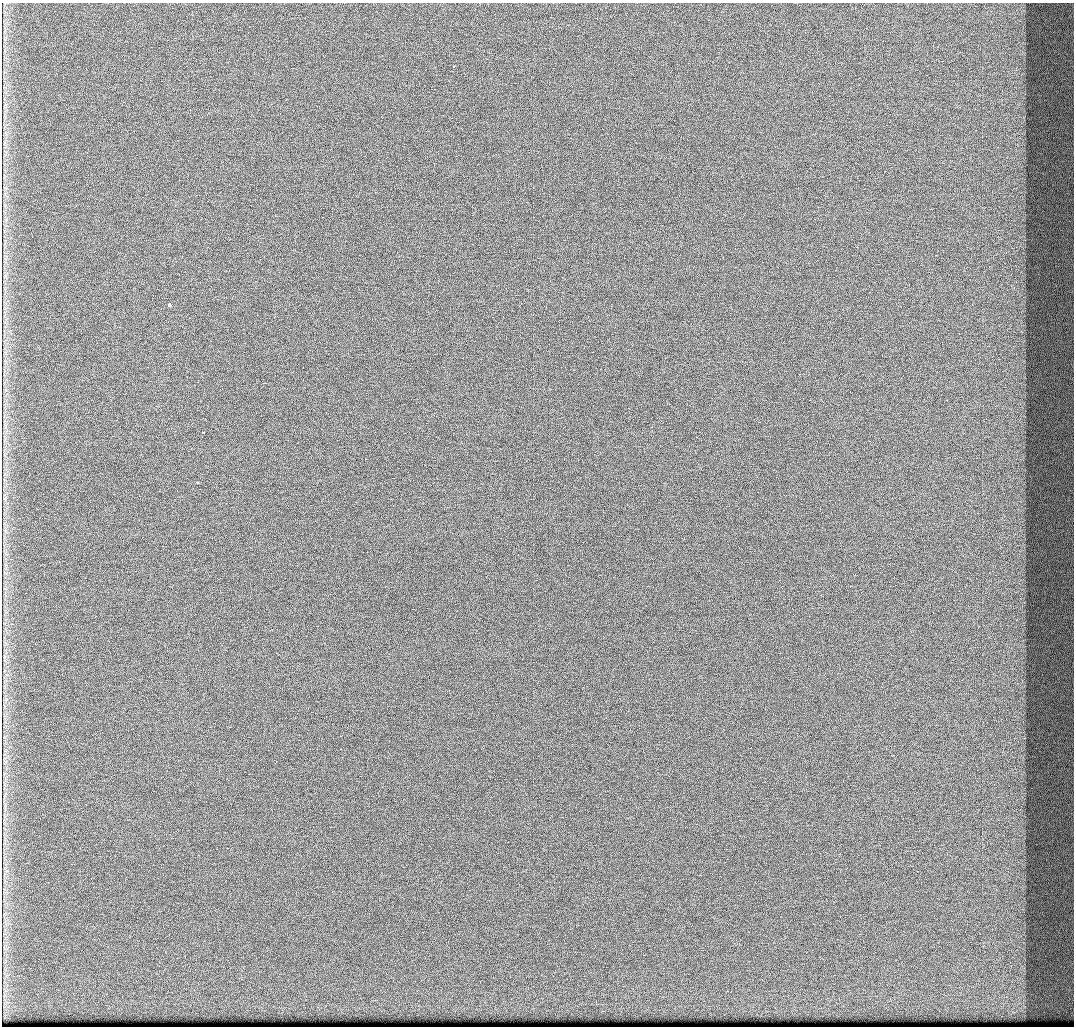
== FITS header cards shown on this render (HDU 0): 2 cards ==
NAXIS1  =                 1072 / Axis length
NAXIS2  =                 1024 / Axis length

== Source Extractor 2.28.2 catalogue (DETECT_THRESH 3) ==
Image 1072 x 1024 px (HDU 0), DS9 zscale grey, 1 PNG px = 1 image px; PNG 1076 x 1028 px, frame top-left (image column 1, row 1024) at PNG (2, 3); no overlay
Background 428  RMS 4.9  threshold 14.8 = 3 sigma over >= 5 px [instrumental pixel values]
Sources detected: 4; all 4 listed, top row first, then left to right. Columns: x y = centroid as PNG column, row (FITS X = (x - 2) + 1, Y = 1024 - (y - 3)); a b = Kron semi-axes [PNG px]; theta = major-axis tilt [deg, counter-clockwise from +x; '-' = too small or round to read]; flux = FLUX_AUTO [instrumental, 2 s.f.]
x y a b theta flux
453 66 3 2 - 3000
169 305 4 3 - 12000
203 432 3 3 - 1000
198 483 3 3 - 1800